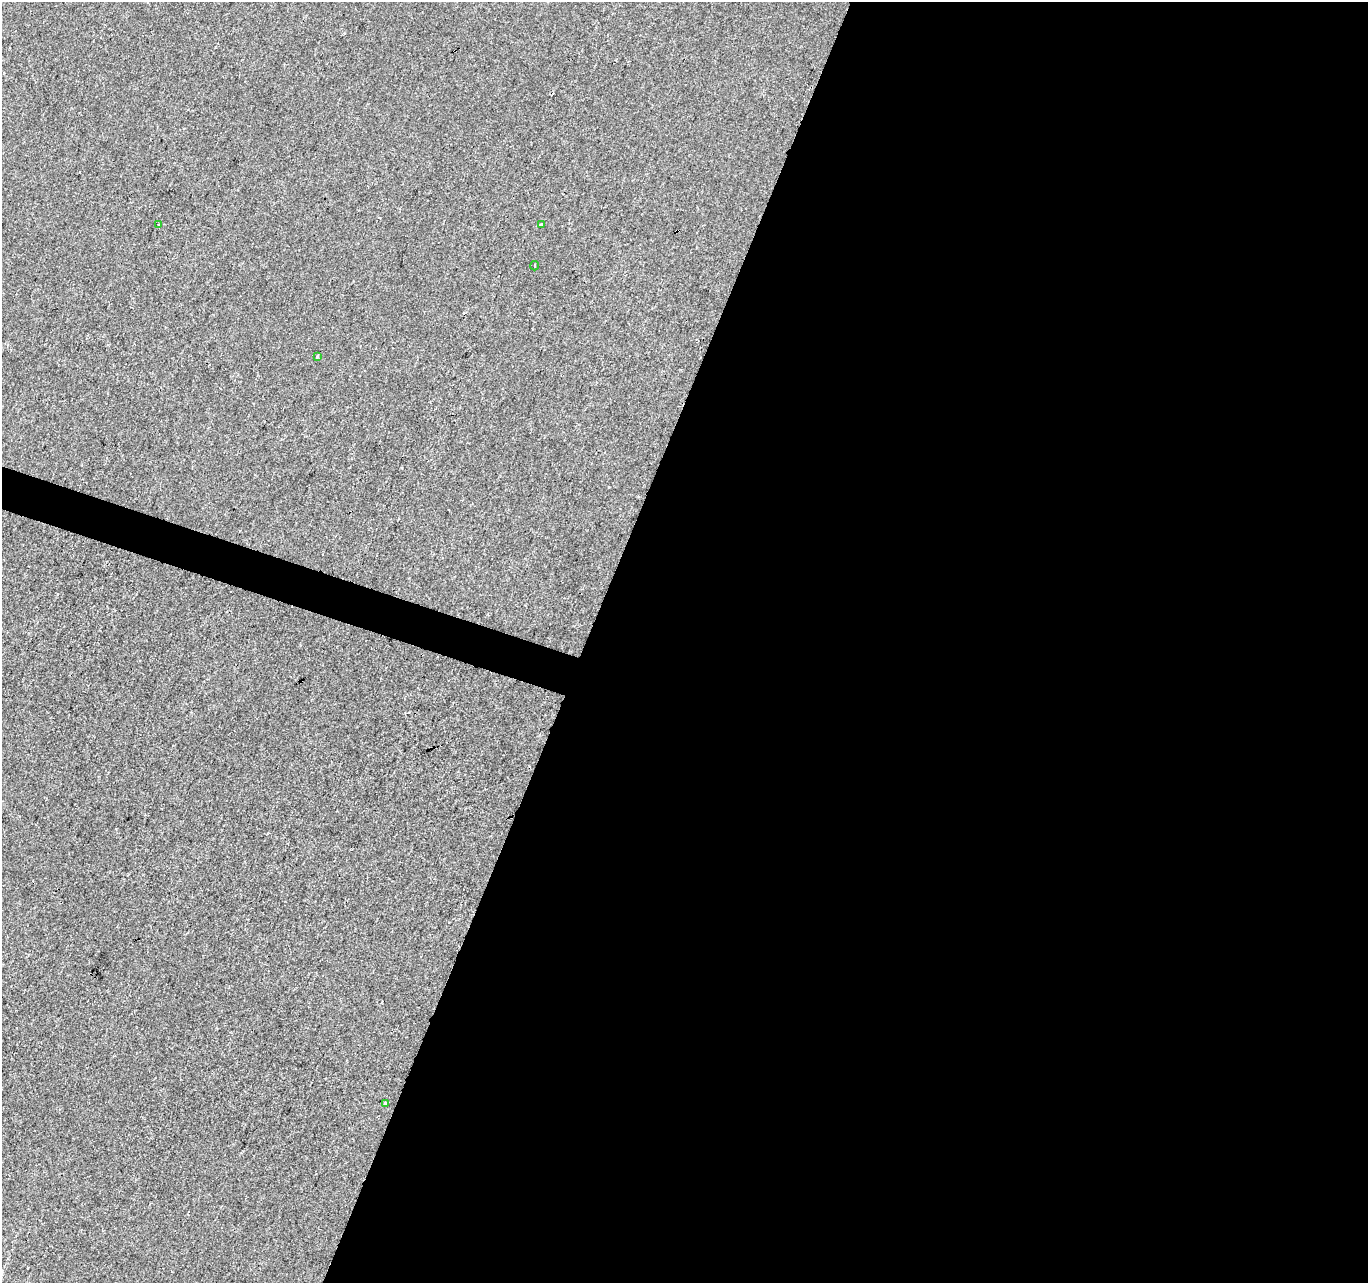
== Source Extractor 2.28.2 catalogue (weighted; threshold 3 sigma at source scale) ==
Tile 12 of 4 x 4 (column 4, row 3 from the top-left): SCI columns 4105-5470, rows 1559-2839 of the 5470 x 5615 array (HDU 1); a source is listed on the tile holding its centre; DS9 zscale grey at full resolution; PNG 1370 x 1285 px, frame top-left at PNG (2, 2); each listed source drawn as its Kron ellipse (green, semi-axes under 4 px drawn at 4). Shown black and unused: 59% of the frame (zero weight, under 2 of 3 exposures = <1% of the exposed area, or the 3 px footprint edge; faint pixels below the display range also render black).
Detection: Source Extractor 2.28.2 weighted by HDU 2 'WHT'; one run over the whole footprint, this tile lists its part. Background 1.71e-04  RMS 0.0042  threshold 0.0189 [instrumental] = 3 sigma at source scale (4.5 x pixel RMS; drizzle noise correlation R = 1.50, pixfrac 1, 0.0396/0.0396 arcsec/px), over >= 5 px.
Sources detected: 6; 1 cosmic-ray / hot-pixel residue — neither listed nor drawn; the other 5 listed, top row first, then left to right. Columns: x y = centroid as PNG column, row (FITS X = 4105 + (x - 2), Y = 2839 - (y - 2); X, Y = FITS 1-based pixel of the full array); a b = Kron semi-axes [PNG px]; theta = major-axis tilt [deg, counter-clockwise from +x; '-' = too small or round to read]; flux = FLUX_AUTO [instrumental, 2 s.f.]
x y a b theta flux
159 224 3 2 - 0.38
541 224 3 3 - 2.1
534 266 5 2 - 0.4
317 357 3 3 - 1.2
385 1103 3 3 - 6.1